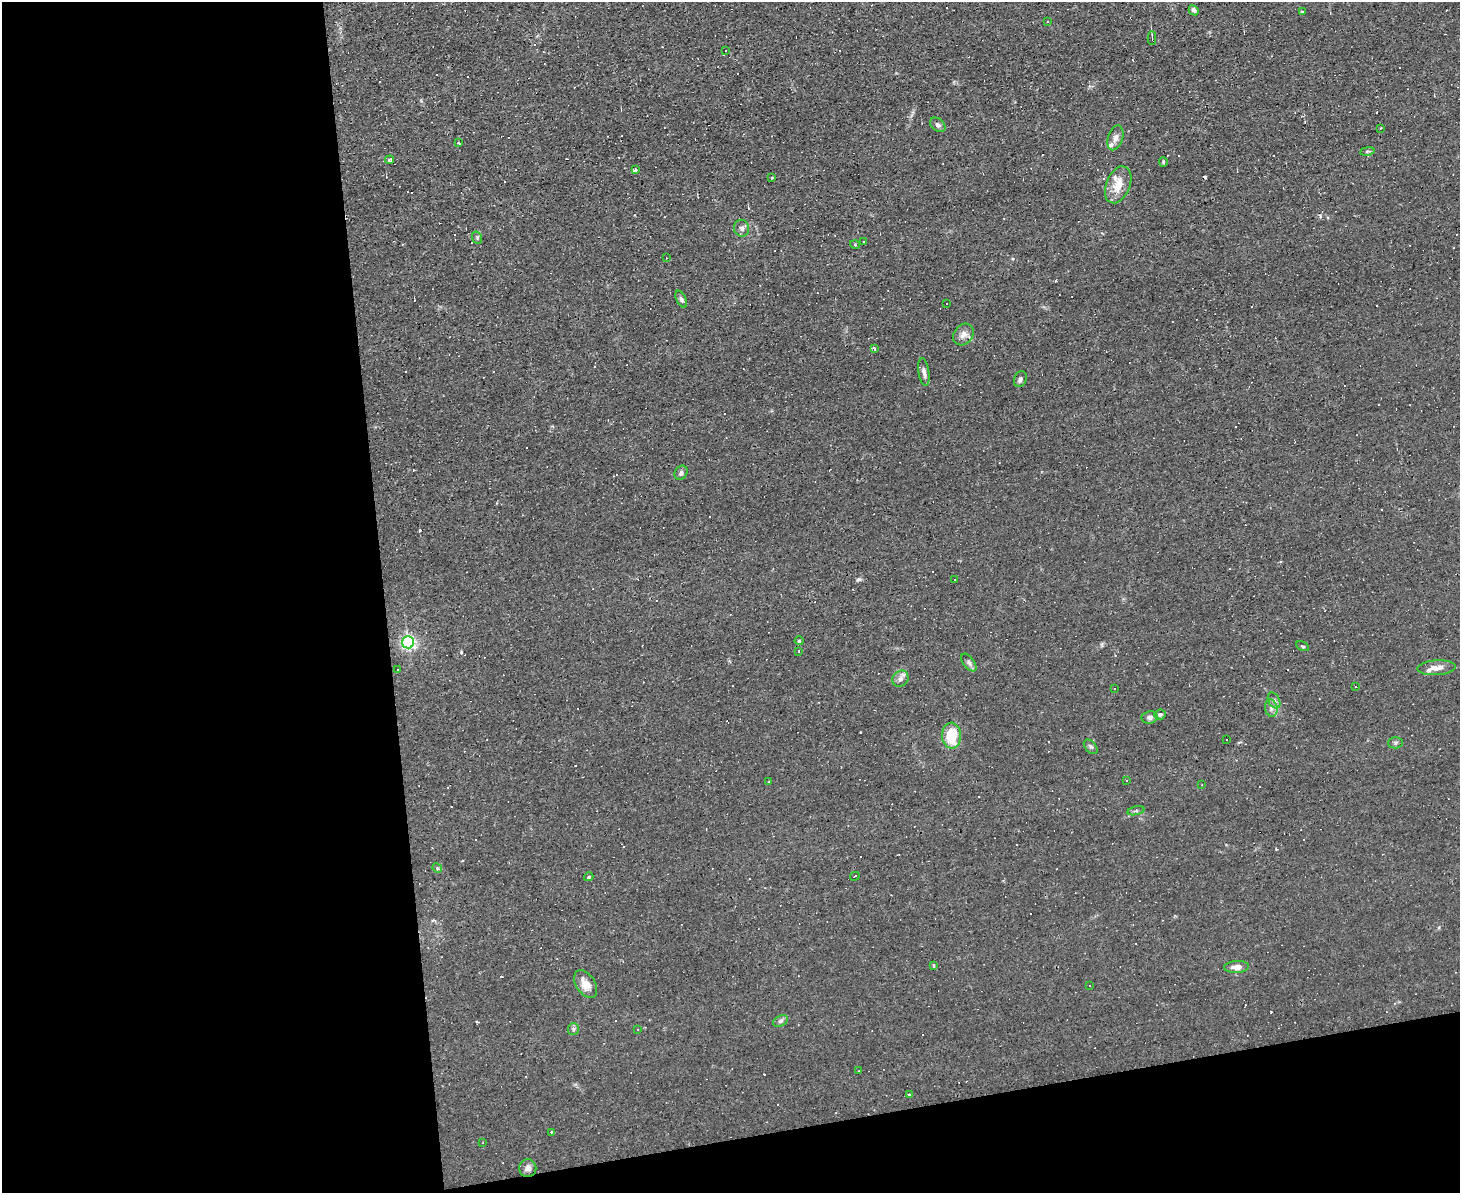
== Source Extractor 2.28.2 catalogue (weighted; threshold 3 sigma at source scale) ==
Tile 10 of 3 x 4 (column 1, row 4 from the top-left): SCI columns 128-1585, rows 1-1191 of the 4742 x 4765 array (HDU 1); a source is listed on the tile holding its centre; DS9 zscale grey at full resolution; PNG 1462 x 1195 px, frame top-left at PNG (2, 2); each listed source drawn as its Kron ellipse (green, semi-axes under 4 px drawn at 4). Shown black and unused: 32% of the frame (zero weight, under 2 of 3 exposures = <1% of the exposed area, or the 3 px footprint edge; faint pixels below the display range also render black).
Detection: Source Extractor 2.28.2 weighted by HDU 2 'WHT'; one run over the whole footprint, this tile lists its part. Background 0.0153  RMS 0.0039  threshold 0.0178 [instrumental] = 3 sigma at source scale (4.5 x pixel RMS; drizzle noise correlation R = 1.50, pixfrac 1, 0.05/0.05 arcsec/px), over >= 5 px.
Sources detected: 124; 57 cosmic-ray / hot-pixel residue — neither listed nor drawn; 2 inside a brighter listed object's ellipse — not listed separately; the other 65 listed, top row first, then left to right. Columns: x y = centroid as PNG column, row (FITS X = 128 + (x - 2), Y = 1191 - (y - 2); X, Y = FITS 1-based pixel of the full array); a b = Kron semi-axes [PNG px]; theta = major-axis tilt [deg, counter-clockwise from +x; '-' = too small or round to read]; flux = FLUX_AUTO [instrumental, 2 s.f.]
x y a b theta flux
1194 10 5 4 - 1.1
1302 11 3 2 - 0.6
1048 22 3 2 - 0.4
1152 38 7 3 -88 0.61
725 51 3 3 - 0.76
938 125 8 6 -39 1.1
1380 128 3 2 - 0.33
1115 138 13 7 72 1.9
459 143 3 2 - 0.61
1367 151 7 3 9 0.58
390 160 5 4 - 1.1
1163 162 5 4 - 0.49
635 170 3 3 - 1
772 178 3 3 - 0.96
1118 185 19 11 67 6.4
742 228 8 7 - 1.4
477 238 6 5 - 0.62
864 242 2 2 - 0.41
855 245 5 3 - 0.38
666 258 2 2 - 0.23
681 299 9 4 -63 1.2
946 303 3 2 - 0.56
963 335 11 9 53 2.3
874 349 4 3 - 1.2
924 372 14 5 -81 1.7
1020 379 8 6 71 1.1
681 473 7 6 - 1
954 579 3 3 - 0.54
799 641 4 4 - 0.46
408 642 6 6 - 85
1302 646 7 3 -27 0.45
799 651 3 2 - 0.24
969 662 10 5 -53 1.1
1437 668 19 7 3 3.4
397 669 3 2 - 0.29
900 679 9 7 47 1.6
1355 686 3 3 - 0.98
1114 689 3 3 - 0.85
1274 701 8 5 -62 1.2
1271 708 8 6 -79 1.4
1160 714 6 5 - 0.82
1150 717 8 6 9 1.1
952 736 13 9 -88 12
1226 739 3 3 - 1.2
1395 743 7 5 2 0.75
1091 747 8 5 -48 0.85
1126 780 2 2 - 0.35
769 782 3 2 - 0.36
1202 785 3 2 - 0.25
1136 811 9 3 13 0.66
437 868 5 4 - 0.47
855 876 5 2 - 0.52
589 877 4 4 - 0.66
933 966 3 3 - 1.1
1237 967 12 6 3 2.4
586 984 15 9 -56 4.3
1090 986 3 2 - 0.5
780 1021 8 5 27 1
573 1029 6 5 - 0.74
638 1029 3 3 - 0.47
859 1071 3 2 - 0.34
909 1095 3 3 - 0.42
551 1132 3 3 - 2
483 1143 2 2 - 0.32
528 1168 9 8 - 1.8
Unlisted compact peaks at least as high as the median listed source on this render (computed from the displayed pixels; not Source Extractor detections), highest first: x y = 859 579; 461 652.